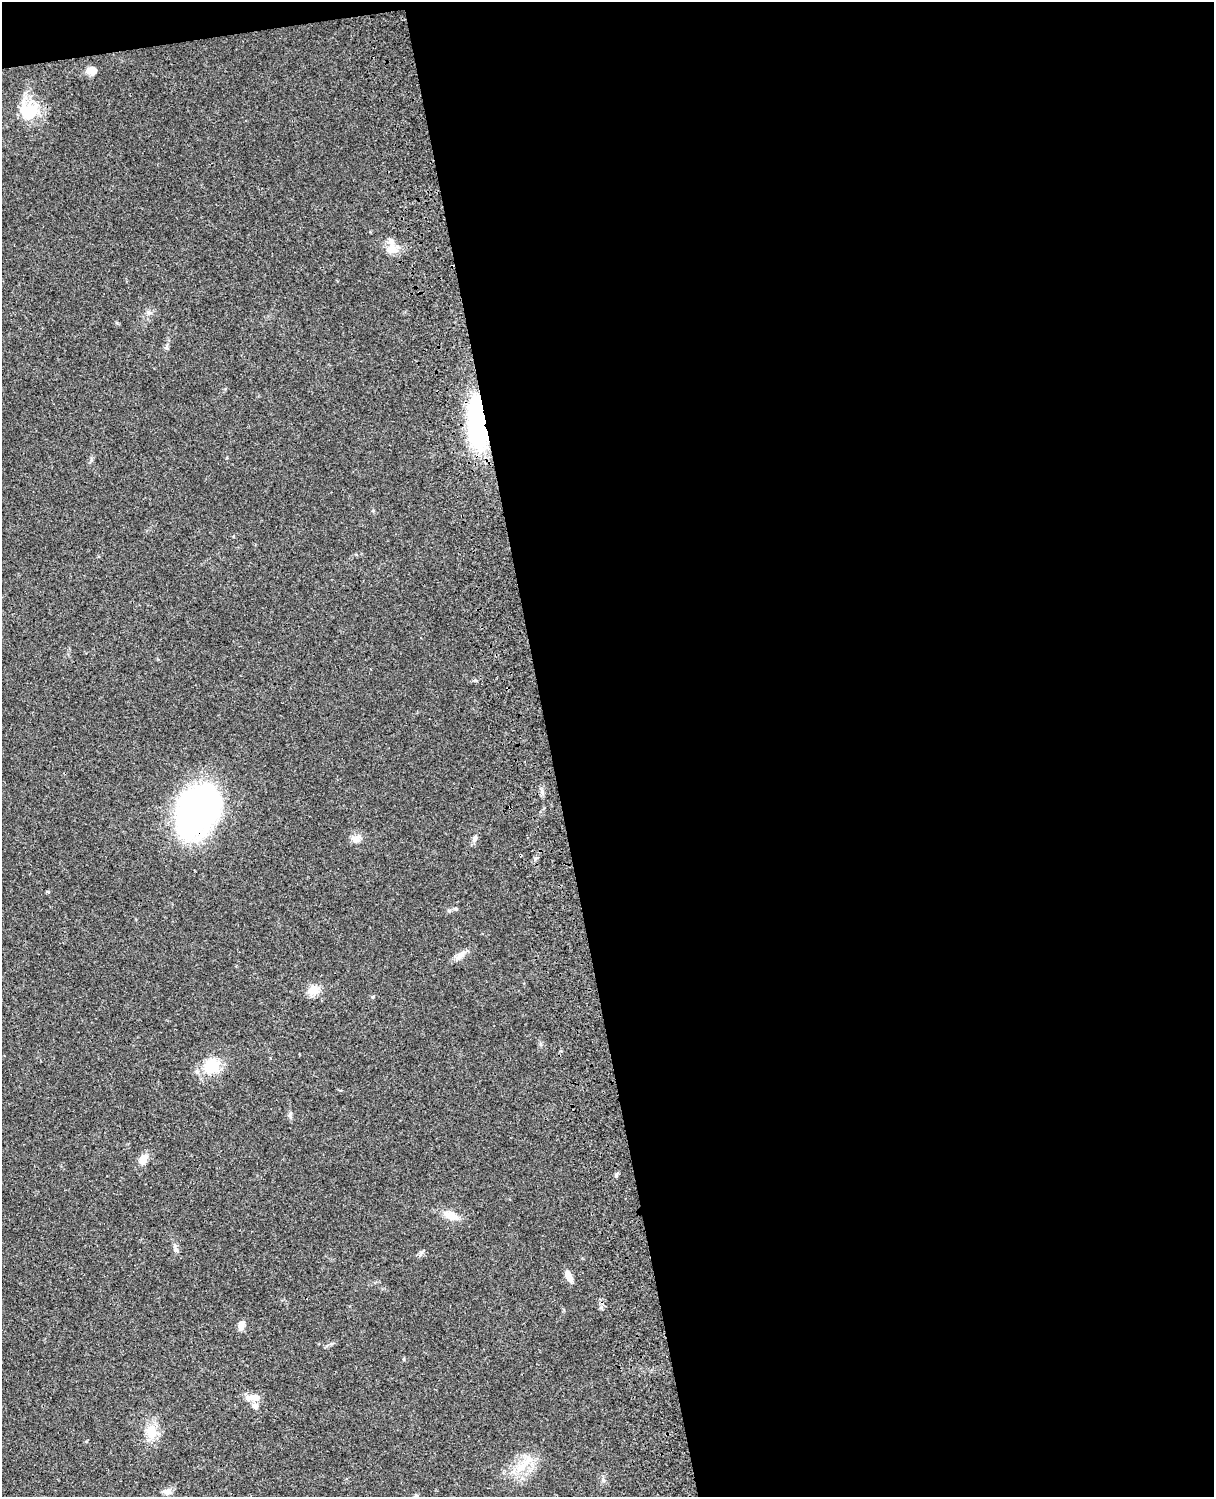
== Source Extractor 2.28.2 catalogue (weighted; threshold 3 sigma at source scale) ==
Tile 4 of 4 x 3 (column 4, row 1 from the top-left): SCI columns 3756-4967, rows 3268-4762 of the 5086 x 4928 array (HDU 1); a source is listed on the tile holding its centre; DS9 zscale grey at full resolution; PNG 1216 x 1499 px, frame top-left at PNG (2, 2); no overlay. Shown black and unused: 56% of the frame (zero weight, under 3 of 4 exposures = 6% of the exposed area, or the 3 px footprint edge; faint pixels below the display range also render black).
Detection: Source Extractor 2.28.2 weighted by HDU 2 'WHT'; one run over the whole footprint, this tile lists its part. Background 0.075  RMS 0.0057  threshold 0.0257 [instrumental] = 3 sigma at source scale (4.5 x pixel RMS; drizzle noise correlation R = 1.50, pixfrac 1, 0.05/0.05 arcsec/px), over >= 5 px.
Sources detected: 26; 1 inside a brighter object's white glare — not listed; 1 inside a brighter listed object's ellipse — not listed separately; the other 24 listed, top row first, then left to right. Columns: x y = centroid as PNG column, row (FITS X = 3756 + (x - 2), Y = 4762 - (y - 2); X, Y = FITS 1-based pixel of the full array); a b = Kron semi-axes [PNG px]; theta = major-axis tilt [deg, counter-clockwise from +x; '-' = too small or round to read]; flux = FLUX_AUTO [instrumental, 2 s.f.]
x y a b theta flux
93 70 11 9 41 4.6
30 111 26 21 46 20
391 250 14 11 -6 6.9
166 348 6 4 0 0.95
478 424 40 14 -85 130
197 811 44 33 51 190
475 838 9 5 75 1.7
356 839 13 9 2 3.8
456 909 6 4 -3 0.76
461 954 15 6 39 3.3
314 990 14 12 -2 6.2
373 997 5 4 - 0.65
211 1066 22 18 32 16
290 1115 10 4 83 1.4
143 1159 12 8 56 5.6
451 1215 17 9 -20 8.1
176 1250 7 5 -43 1.3
569 1276 13 6 -62 4.8
241 1326 13 7 75 3.4
256 1397 15 8 4 4.8
255 1406 8 7 - 2.6
151 1432 20 14 -84 10
523 1466 37 9 41 12
167 1491 13 7 15 2.8
Overlapping masked pixels (flux is a lower limit): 2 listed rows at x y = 478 424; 197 811
Unlisted compact peaks at least as high as the median listed source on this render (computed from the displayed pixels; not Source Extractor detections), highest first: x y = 616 1176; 148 312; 117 323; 421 1252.